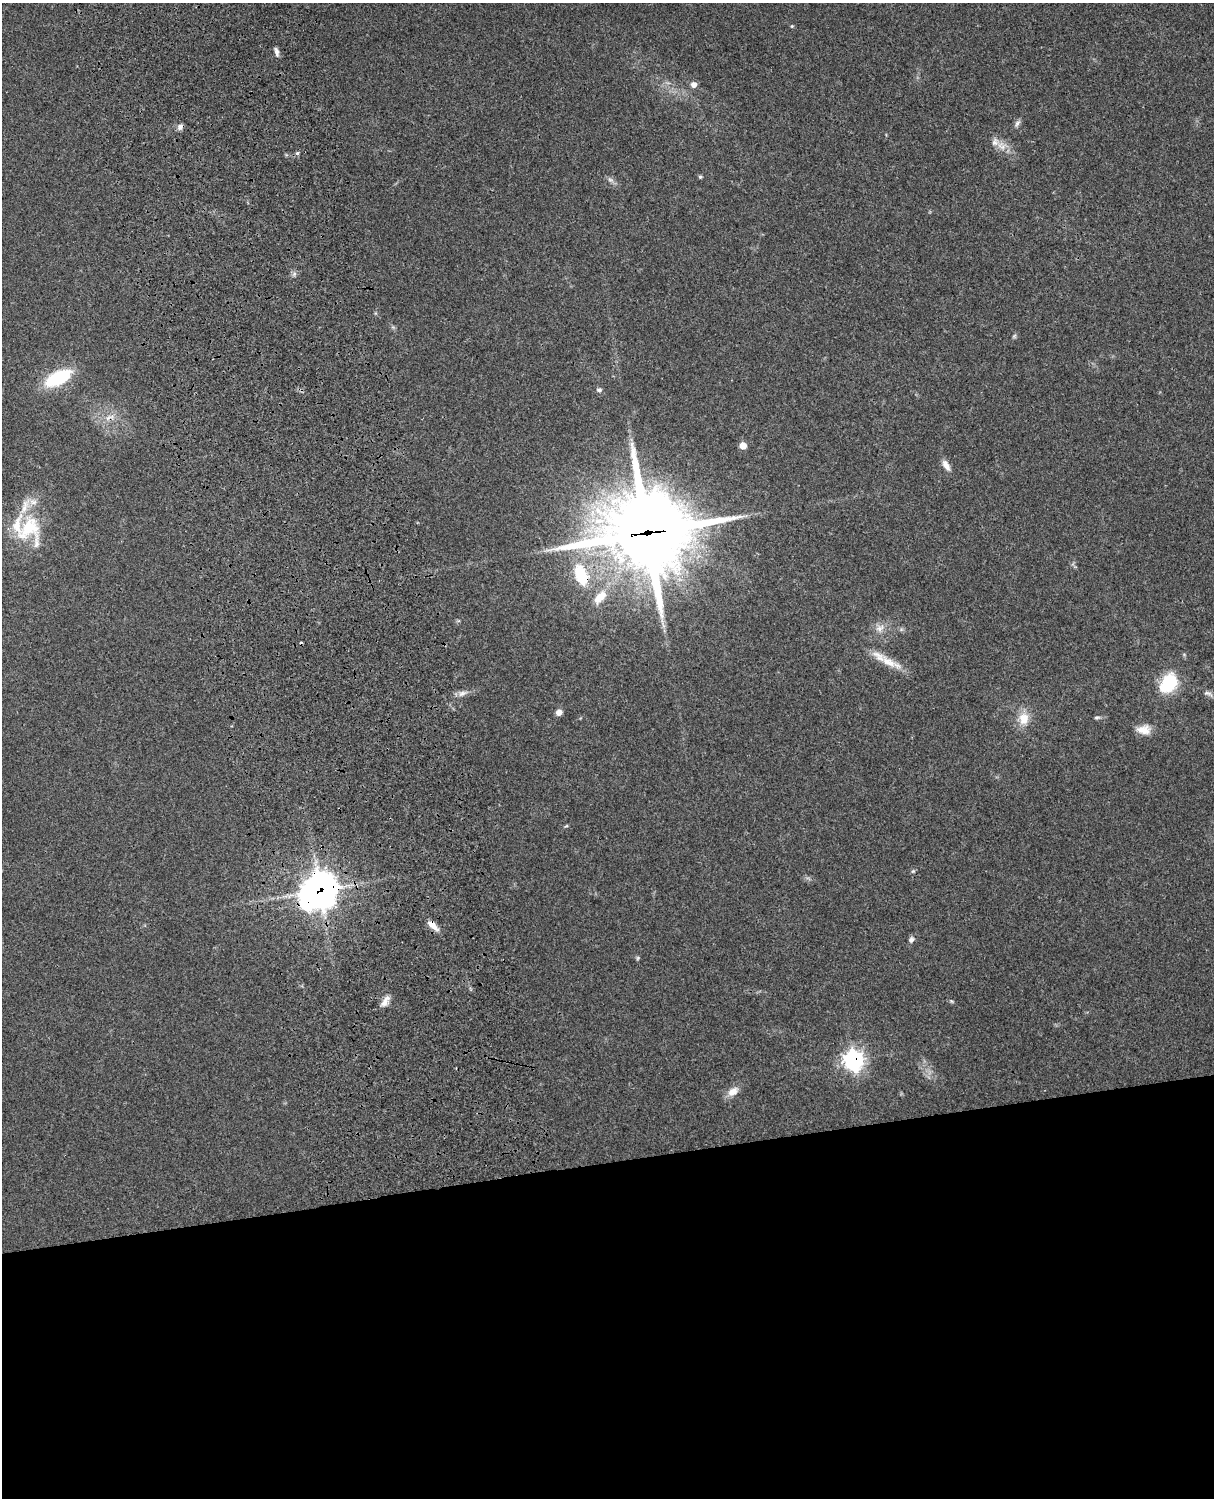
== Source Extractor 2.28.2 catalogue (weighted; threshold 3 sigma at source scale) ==
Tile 11 of 4 x 3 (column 3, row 3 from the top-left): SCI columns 2544-3755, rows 164-1659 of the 5089 x 4927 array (HDU 1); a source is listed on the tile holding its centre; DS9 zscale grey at full resolution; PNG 1216 x 1500 px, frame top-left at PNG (2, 3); no overlay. Shown black and unused: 23% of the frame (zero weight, under 3 of 4 exposures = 6% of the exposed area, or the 3 px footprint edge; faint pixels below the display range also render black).
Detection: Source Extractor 2.28.2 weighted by HDU 2 'WHT'; one run over the whole footprint, this tile lists its part. Background 0.255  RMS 0.0089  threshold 0.0398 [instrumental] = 3 sigma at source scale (4.5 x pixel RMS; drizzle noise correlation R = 1.50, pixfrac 1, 0.05/0.05 arcsec/px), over >= 5 px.
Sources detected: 46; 2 cosmic-ray / hot-pixel residue — not listed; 5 inside a brighter listed object's ellipse — not listed separately; the other 39 listed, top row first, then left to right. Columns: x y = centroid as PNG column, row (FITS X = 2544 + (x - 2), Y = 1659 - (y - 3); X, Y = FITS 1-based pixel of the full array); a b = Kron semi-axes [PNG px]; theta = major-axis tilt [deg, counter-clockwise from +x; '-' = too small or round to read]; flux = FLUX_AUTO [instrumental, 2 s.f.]
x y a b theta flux
792 26 5 4 - 0.8
276 52 12 5 -77 3.3
694 84 6 6 - 5
1017 123 11 5 59 2.7
180 127 8 6 45 3.2
1001 146 16 8 -38 8.5
297 153 5 5 - 1.5
700 177 4 4 - 1.3
610 180 9 5 -19 2.7
294 274 7 4 73 1.8
1014 336 7 4 56 1.4
58 378 23 11 27 65
599 390 7 5 8 2
743 446 6 6 - 9.2
946 465 15 7 -60 6.1
29 528 41 25 48 48
647 533 38 33 3 5900
581 575 21 12 -69 37
600 597 21 11 47 15
880 628 13 9 21 6.7
889 662 37 11 -25 17
1168 683 24 18 51 38
462 693 14 7 21 4.7
1208 693 15 6 -24 3.4
559 712 6 5 - 6
1097 717 9 4 5 1.7
1024 719 16 13 86 14
1144 729 19 11 1 10
566 826 6 3 35 1
913 871 6 4 42 1.2
320 890 13 12 - 1100
308 902 10 7 -48 140
433 925 17 7 -44 8.1
911 939 8 6 64 2.6
637 958 6 4 71 1.1
385 1001 17 7 60 6.1
951 1001 6 4 -70 0.98
854 1060 9 8 - 340
733 1091 15 9 34 8.2
Overlapping masked pixels (flux is a lower limit): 6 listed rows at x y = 647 533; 581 575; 320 890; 308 902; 433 925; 854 1060